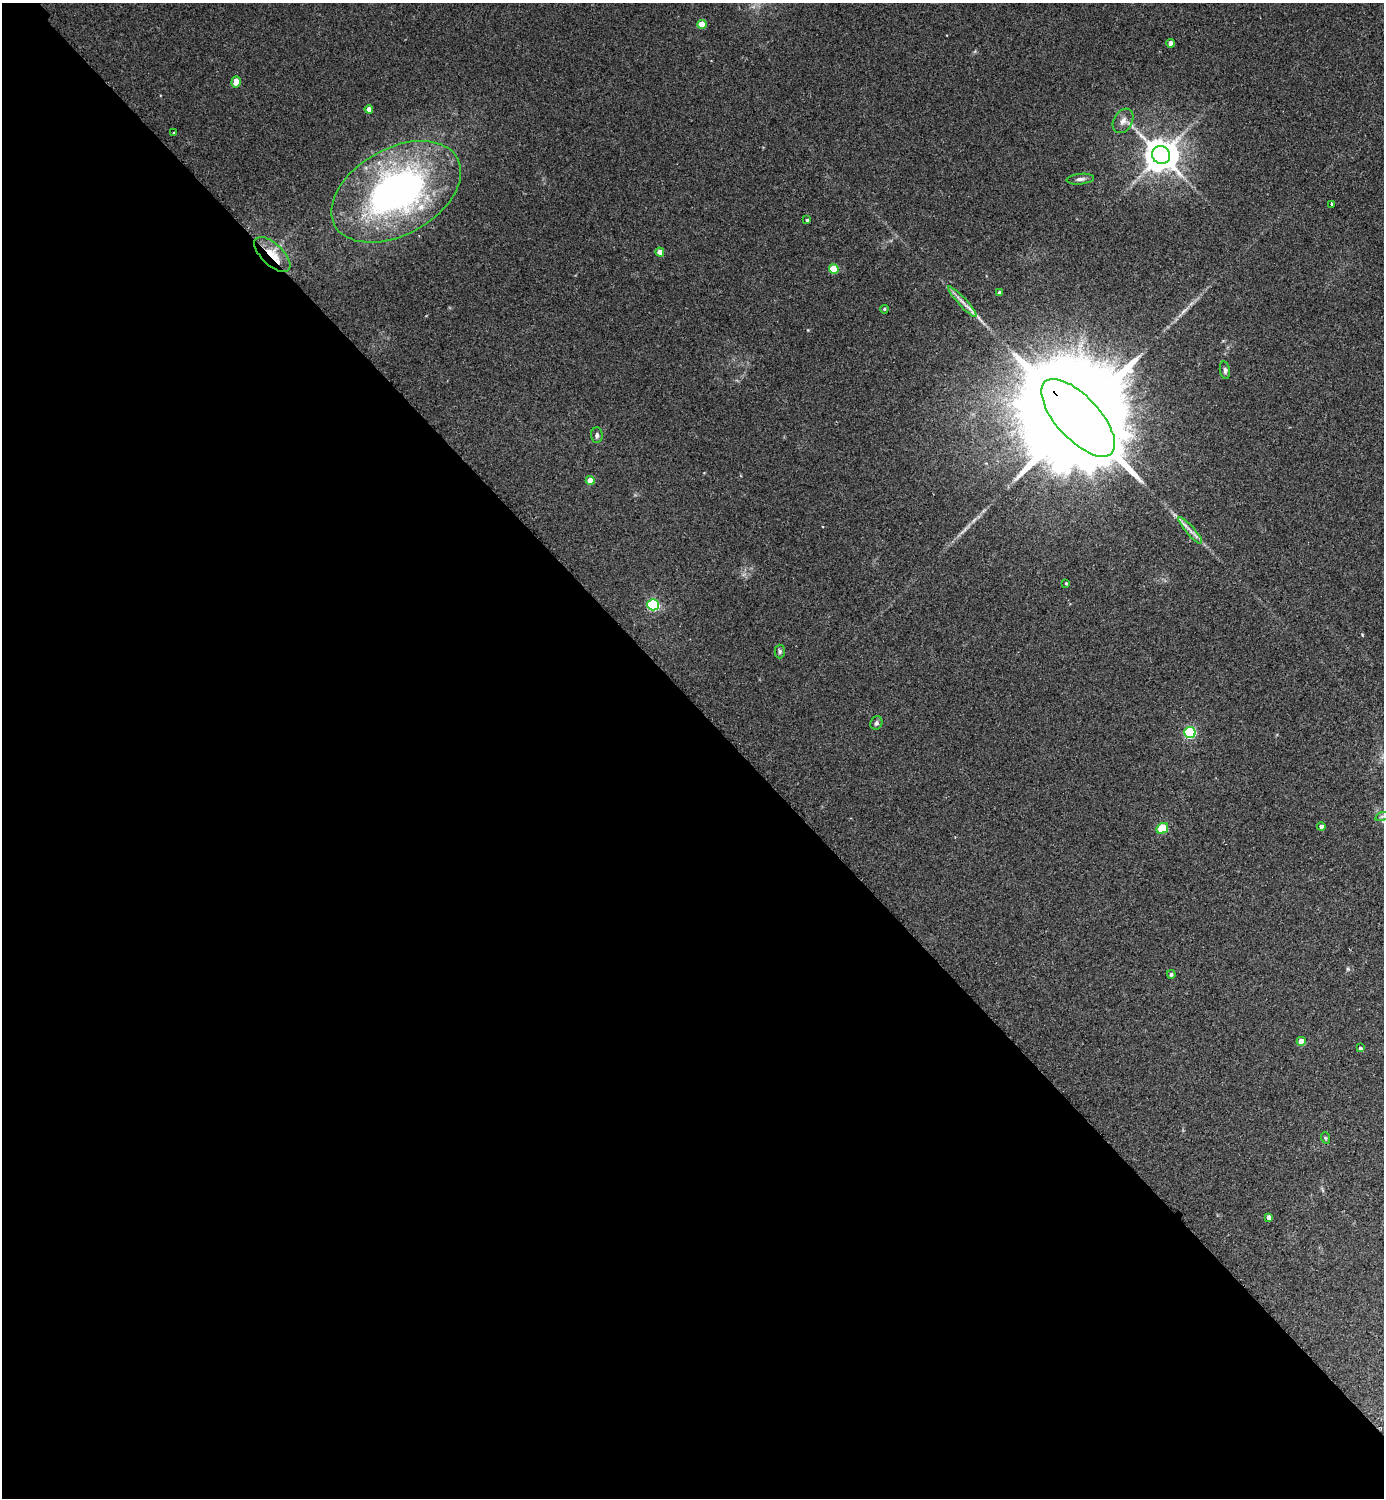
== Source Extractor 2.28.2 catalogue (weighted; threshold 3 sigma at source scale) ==
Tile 9 of 4 x 4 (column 1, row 3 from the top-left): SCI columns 202-1583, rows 1540-3035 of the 6072 x 6072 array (HDU 1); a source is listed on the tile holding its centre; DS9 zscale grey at full resolution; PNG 1386 x 1500 px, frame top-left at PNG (2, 3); each listed source drawn as its Kron ellipse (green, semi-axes under 4 px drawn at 4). Shown black and unused: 53% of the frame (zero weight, under 2 of 3 exposures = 3% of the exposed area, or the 3 px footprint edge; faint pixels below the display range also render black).
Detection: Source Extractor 2.28.2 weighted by HDU 2 'WHT'; one run over the whole footprint, this tile lists its part. Background 0.0481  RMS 0.0088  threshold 0.0397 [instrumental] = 3 sigma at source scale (4.5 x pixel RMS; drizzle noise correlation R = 1.50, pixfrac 1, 0.05/0.05 arcsec/px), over >= 5 px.
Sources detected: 37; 1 long thin detection or spike segment (spike, bleed or trail) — neither listed nor drawn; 1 inside a brighter listed object's ellipse — not listed separately; the other 35 listed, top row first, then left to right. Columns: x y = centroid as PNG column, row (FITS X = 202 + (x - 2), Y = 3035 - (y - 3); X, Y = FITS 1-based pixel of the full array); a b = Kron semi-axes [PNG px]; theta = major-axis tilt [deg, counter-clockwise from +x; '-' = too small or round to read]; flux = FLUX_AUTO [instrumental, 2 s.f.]
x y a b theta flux
702 24 4 4 - 15
1171 43 4 4 - 5
236 82 6 4 85 9.4
369 109 4 4 - 4.5
1123 121 13 9 59 5.4
174 133 3 3 - 0.97
1161 155 9 9 - 1800
1080 179 14 5 5 3.1
396 192 70 43 29 310
1331 204 3 3 - 2.5
807 220 4 4 - 1.1
660 252 4 4 - 7.3
272 254 22 11 -44 16
834 269 5 4 - 18
1000 293 4 4 - 2.8
962 302 20 3 -47 5.3
884 309 4 3 - 1
1225 370 9 5 -81 2.3
1078 418 49 21 -47 45000
597 435 8 6 -87 2.3
590 480 4 4 - 10
1190 530 17 3 -49 4.1
1066 583 4 4 - 0.85
653 605 6 5 - 97
780 651 7 5 -89 1.6
876 723 7 5 63 2.2
1190 732 5 5 - 94
1382 816 6 4 19 1.4
1321 826 4 4 - 2.3
1162 828 6 5 - 30
1171 974 4 4 - 1.8
1301 1041 4 4 - 8.3
1360 1048 4 3 - 1.5
1326 1138 6 3 -70 0.96
1269 1217 4 3 - 3.1
Overlapping masked pixels (flux is a lower limit): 2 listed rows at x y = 272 254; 1078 418